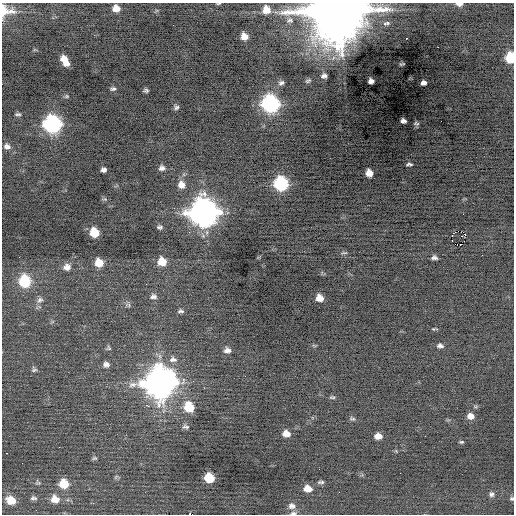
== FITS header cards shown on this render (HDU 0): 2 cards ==
NAXIS1  =                  512 / Axis length
NAXIS2  =                  512 / Axis length

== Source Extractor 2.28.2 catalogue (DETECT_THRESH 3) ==
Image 512 x 512 px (HDU 0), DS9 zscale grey, 1 PNG px = 1 image px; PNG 516 x 516 px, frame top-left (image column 1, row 512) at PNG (2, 3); no overlay
Background -0.14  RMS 0.8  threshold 2.41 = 3 sigma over >= 5 px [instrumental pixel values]
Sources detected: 94; all 94 listed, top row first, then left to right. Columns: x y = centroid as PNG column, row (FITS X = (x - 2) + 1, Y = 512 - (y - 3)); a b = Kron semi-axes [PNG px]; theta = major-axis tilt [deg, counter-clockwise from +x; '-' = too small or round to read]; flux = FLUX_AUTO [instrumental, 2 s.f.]
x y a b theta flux
218 3 5 2 - 52
459 4 8 4 0 240
116 8 7 6 - 470
266 10 9 9 - 570
4 11 15 11 81 630
12 11 14 7 -4 340
337 11 17 15 0 470000
275 12 4 4 - 130
290 20 10 8 2 230
386 23 9 5 11 140
173 25 2 2 - 40
244 36 7 6 - 460
406 38 2 2 - 240
438 47 2 2 - 130
510 58 8 7 - 2000
65 60 11 6 -60 610
402 64 5 2 - 43
324 76 5 5 - 170
308 81 7 4 23 99
371 81 5 5 - 220
281 83 8 6 26 150
424 83 6 4 9 330
113 89 7 5 10 110
146 91 5 3 - 93
66 96 6 4 20 71
270 104 10 9 - 12000
176 107 6 6 - 120
18 114 7 3 -1 93
403 121 5 4 - 160
416 123 7 4 -7 72
52 124 10 9 - 13000
7 146 9 7 -20 250
409 164 6 3 1 100
162 168 8 7 - 200
103 170 5 5 - 170
369 173 6 6 - 490
281 184 9 8 - 5900
181 185 9 9 - 420
105 199 7 4 0 81
203 212 12 12 - 59000
463 214 2 2 - 150
160 227 6 5 - 120
458 231 2 2 - 720
94 232 7 7 - 1400
189 232 3 2 - 110
453 233 4 2 - 51
465 235 2 2 - 840
461 236 2 2 - 38
452 240 3 2 - 90
461 244 2 2 - 1300
344 253 9 3 4 82
434 258 6 4 -3 150
162 262 8 8 - 850
99 263 8 7 - 730
67 267 9 8 - 300
25 281 9 8 - 3000
153 296 9 7 6 200
319 298 7 6 - 510
40 300 10 7 38 200
128 305 8 6 -12 130
180 311 7 5 0 130
434 329 6 3 0 64
440 346 8 5 -7 170
109 348 6 6 - 90
227 350 8 6 2 230
173 359 11 8 -5 280
106 364 7 7 - 210
34 369 7 6 - 110
159 383 13 13 - 70000
332 397 8 5 -1 90
147 405 5 2 - 400
189 407 9 8 - 1500
470 416 7 6 - 360
352 419 9 5 -16 100
185 427 9 6 -2 140
286 434 8 6 -12 460
378 436 7 6 - 410
461 442 4 3 - 72
7 453 3 2 - 64
94 458 7 5 2 87
116 477 8 3 45 67
209 478 8 7 - 1600
38 482 7 6 - 100
321 482 10 5 4 130
64 484 8 8 - 1300
308 489 9 7 -10 510
491 494 7 7 - 150
33 498 10 6 -2 150
512 498 5 5 - 86
55 499 10 9 - 590
11 500 10 8 -30 870
292 506 10 9 - 300
293 513 9 5 6 160
190 514 3 2 - 1500
At the frame edge (FLAGS 8, measured only in part): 8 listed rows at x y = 218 3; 459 4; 4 11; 337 11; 510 58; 512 498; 293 513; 190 514